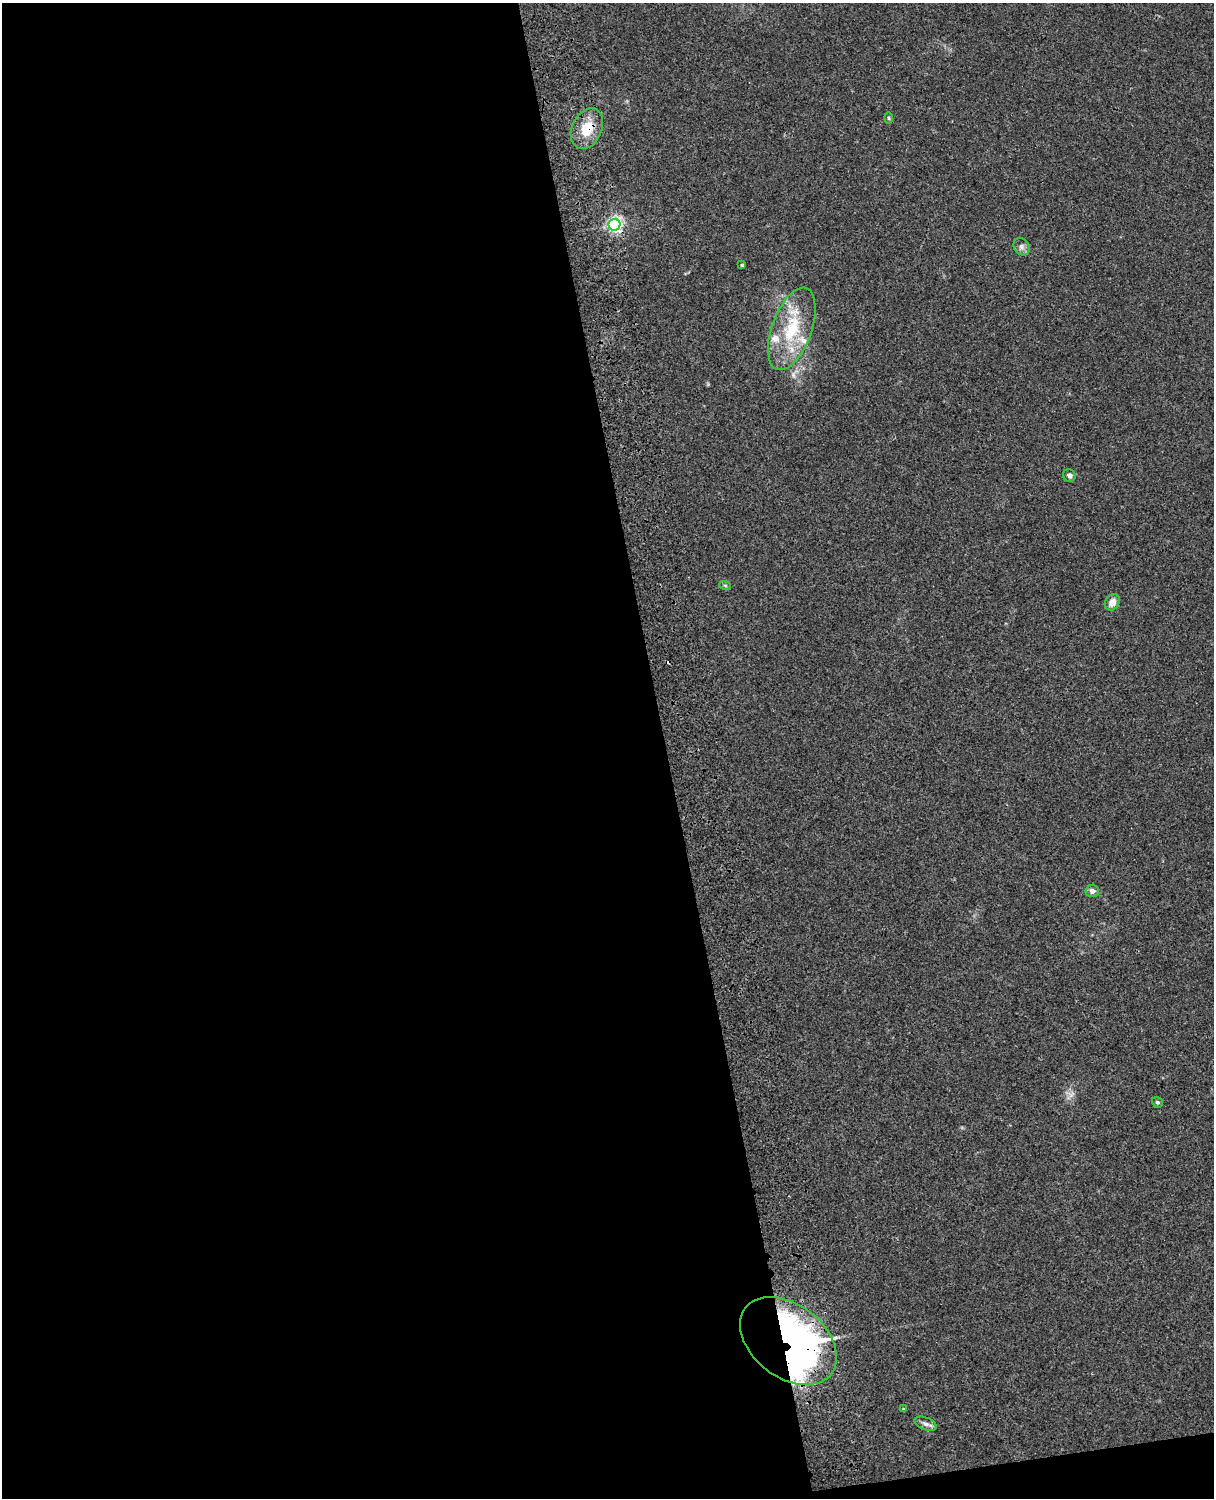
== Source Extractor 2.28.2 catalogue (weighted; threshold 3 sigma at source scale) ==
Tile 9 of 4 x 3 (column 1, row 3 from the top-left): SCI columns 120-1331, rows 165-1660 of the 5089 x 4928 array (HDU 1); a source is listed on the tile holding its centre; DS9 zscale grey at full resolution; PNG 1216 x 1500 px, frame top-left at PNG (2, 3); each listed source drawn as its Kron ellipse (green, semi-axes under 4 px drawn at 4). Shown black and unused: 56% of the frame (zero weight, under 3 of 4 exposures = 6% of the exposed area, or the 3 px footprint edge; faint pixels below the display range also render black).
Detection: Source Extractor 2.28.2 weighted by HDU 2 'WHT'; one run over the whole footprint, this tile lists its part. Background 0.134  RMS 0.0069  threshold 0.0312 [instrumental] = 3 sigma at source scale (4.5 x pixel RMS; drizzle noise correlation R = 1.50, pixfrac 1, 0.05/0.05 arcsec/px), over >= 5 px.
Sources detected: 19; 1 inside a brighter object's white glare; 1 cosmic-ray / hot-pixel residue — neither listed nor drawn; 3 inside a brighter listed object's ellipse — not listed separately; the other 14 listed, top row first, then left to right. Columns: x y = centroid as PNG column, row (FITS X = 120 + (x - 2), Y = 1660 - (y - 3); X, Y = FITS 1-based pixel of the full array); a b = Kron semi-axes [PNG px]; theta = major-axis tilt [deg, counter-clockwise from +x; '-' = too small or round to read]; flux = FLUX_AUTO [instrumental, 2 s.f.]
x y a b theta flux
889 118 6 4 -89 0.84
587 129 21 15 64 17
614 225 6 6 - 200
1021 247 9 7 -55 2.7
742 265 4 4 - 1.2
792 329 43 20 70 39
1069 475 6 6 - 2.4
725 585 6 4 -19 0.85
1112 602 9 7 55 5.9
1092 891 7 6 - 3.5
1157 1102 6 5 - 1.1
788 1341 54 36 -38 390
903 1409 4 3 - 0.79
925 1424 11 6 -20 2.7
Overlapping masked pixels (flux is a lower limit): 3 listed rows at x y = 587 129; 614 225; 788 1341